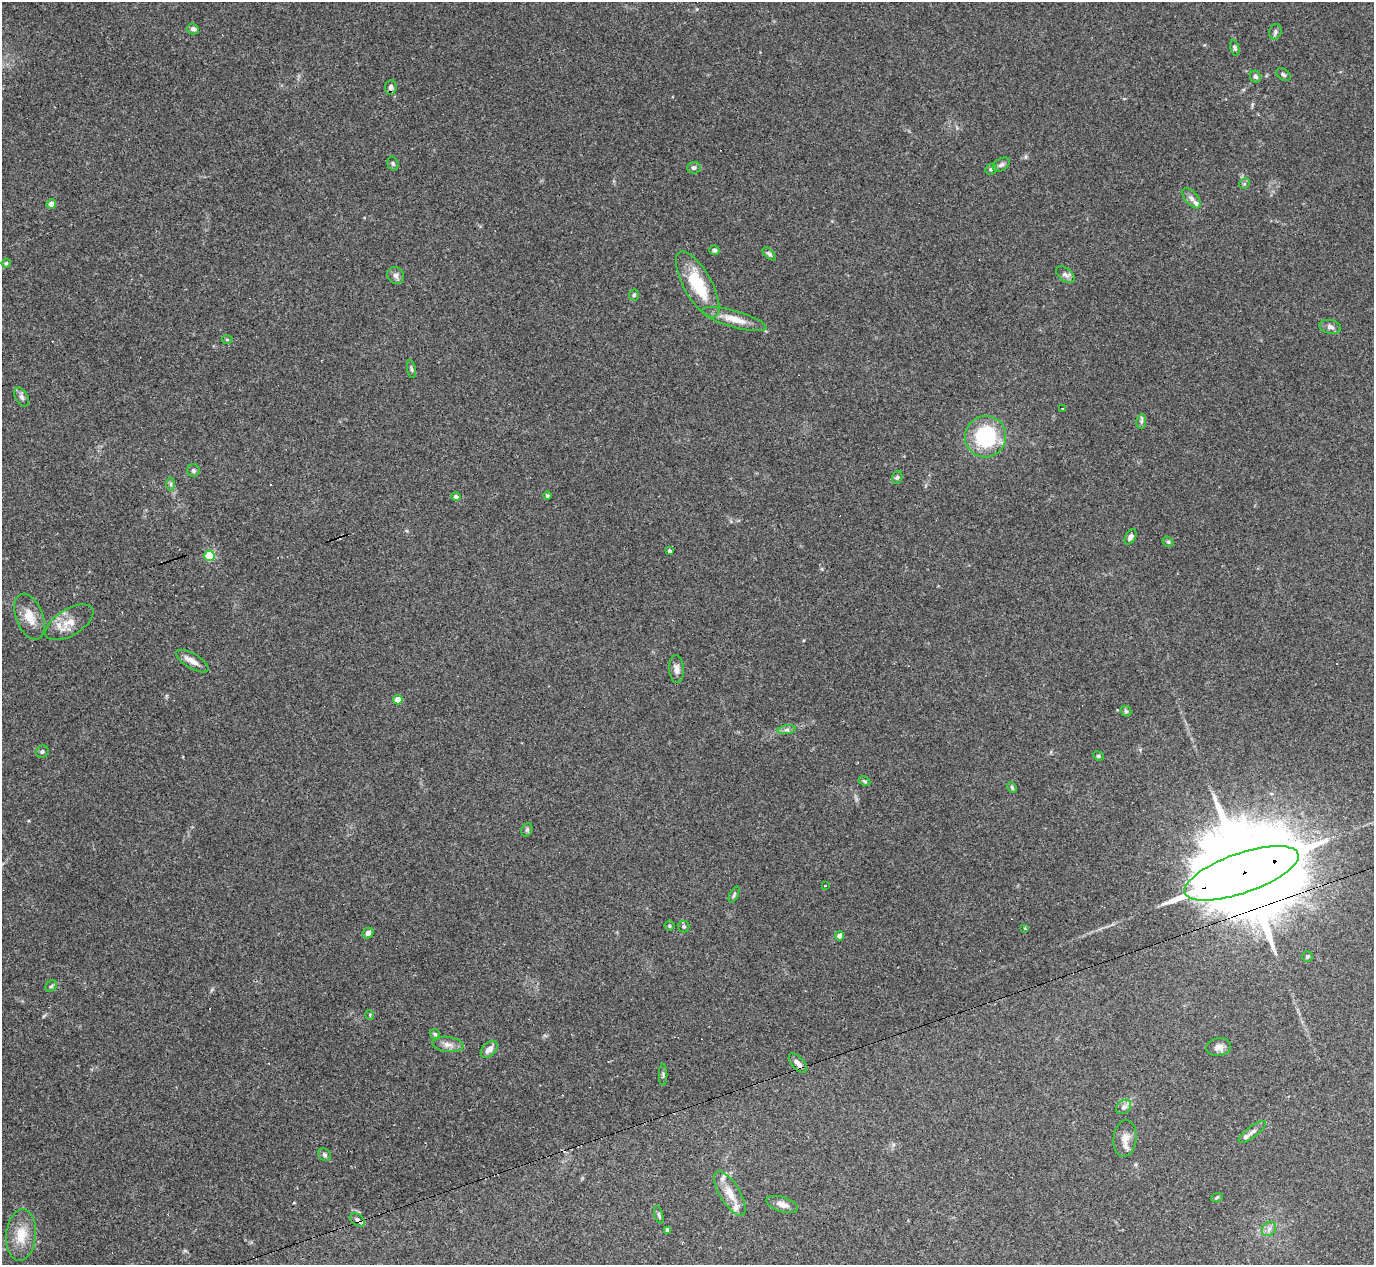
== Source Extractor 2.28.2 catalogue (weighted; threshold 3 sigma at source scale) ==
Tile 7 of 4 x 4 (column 3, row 2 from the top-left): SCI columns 2745-4116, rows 2801-4063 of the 5488 x 5473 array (HDU 1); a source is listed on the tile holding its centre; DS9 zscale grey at full resolution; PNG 1376 x 1267 px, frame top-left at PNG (2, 2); each listed source drawn as its Kron ellipse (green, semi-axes under 4 px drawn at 4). Shown black and unused: <1% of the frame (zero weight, under 3 of 4 exposures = <1% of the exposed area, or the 3 px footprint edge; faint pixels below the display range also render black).
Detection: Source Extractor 2.28.2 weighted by HDU 2 'WHT'; one run over the whole footprint, this tile lists its part. Background 0.16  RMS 0.0052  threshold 0.0233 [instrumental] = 3 sigma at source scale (4.5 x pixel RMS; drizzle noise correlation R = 1.50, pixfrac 1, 0.05/0.05 arcsec/px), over >= 5 px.
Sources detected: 91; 9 cosmic-ray / hot-pixel residue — neither listed nor drawn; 4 inside a brighter listed object's ellipse — not listed separately; the other 78 listed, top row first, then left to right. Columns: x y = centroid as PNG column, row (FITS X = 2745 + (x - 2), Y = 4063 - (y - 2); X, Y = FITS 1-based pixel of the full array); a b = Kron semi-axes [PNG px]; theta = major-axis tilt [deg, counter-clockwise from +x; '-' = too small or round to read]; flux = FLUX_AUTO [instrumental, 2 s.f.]
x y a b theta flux
193 29 6 5 - 1.5
1275 32 8 6 69 1.2
1235 48 8 4 -76 1.1
1284 75 8 5 -38 1
1255 77 6 5 - 1.2
391 87 7 5 83 1.7
393 164 7 5 -74 0.97
1001 165 9 6 33 1.6
694 168 7 6 - 1.5
991 169 6 5 - 1.1
1244 184 6 4 45 0.8
1192 198 12 6 -50 2.4
51 204 5 4 - 3.9
714 250 5 5 - 1.2
769 254 8 4 -44 1.2
6 263 4 4 - 0.72
396 275 9 8 - 1.9
1065 275 11 6 -38 2
698 284 37 14 -61 23
634 295 6 5 - 0.74
734 319 33 8 -16 7.8
1330 327 11 7 -12 1.9
227 339 5 3 - 0.6
411 369 9 3 -79 0.87
22 397 10 6 -61 1.7
1062 409 3 2 - 0.99
1141 421 7 4 82 1.1
986 437 21 20 - 37
193 471 6 6 - 1.1
897 477 7 5 69 0.82
171 484 7 4 -90 0.97
456 496 5 4 - 1.6
547 496 4 4 - 0.71
1130 537 8 5 62 1.8
1168 542 6 4 -41 0.75
670 551 4 4 - 1.3
209 556 5 5 - 26
30 617 24 13 -69 8.6
69 622 27 13 31 8.5
192 661 18 7 -30 3.9
676 669 14 7 -86 2.7
398 700 4 4 - 9.5
1126 711 6 5 - 0.85
787 730 9 4 8 1.5
42 752 6 6 - 0.98
1098 756 5 4 - 0.75
864 781 6 4 -27 0.75
1012 788 6 4 -63 0.8
527 830 7 5 68 0.97
1241 873 60 20 19 19000
825 886 3 3 - 4.3
734 894 9 3 64 0.82
669 926 5 5 - 0.84
684 926 6 5 - 1
1025 929 4 2 - 0.46
368 933 6 5 - 1.9
840 936 4 4 - 2.7
1307 956 5 5 - 0.75
51 986 6 5 - 0.94
370 1015 5 3 - 0.47
435 1034 6 4 -46 0.73
448 1044 16 7 -8 3.4
1219 1047 12 8 11 3.1
489 1049 10 6 44 3.1
798 1063 12 6 -48 2.7
663 1075 11 2 90 0.88
1124 1107 8 6 42 1.8
1252 1132 16 5 37 2.3
1125 1138 18 11 84 4.9
325 1155 7 5 -45 1.2
730 1193 25 10 -59 7.7
1217 1197 6 4 20 0.68
782 1204 16 7 -17 3.4
659 1215 9 4 -75 0.92
357 1220 8 5 -35 1.6
1269 1229 8 6 47 1.9
668 1230 4 3 - 1.4
21 1235 26 15 84 11
Overlapping masked pixels (flux is a lower limit): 2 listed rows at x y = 1241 873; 357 1220